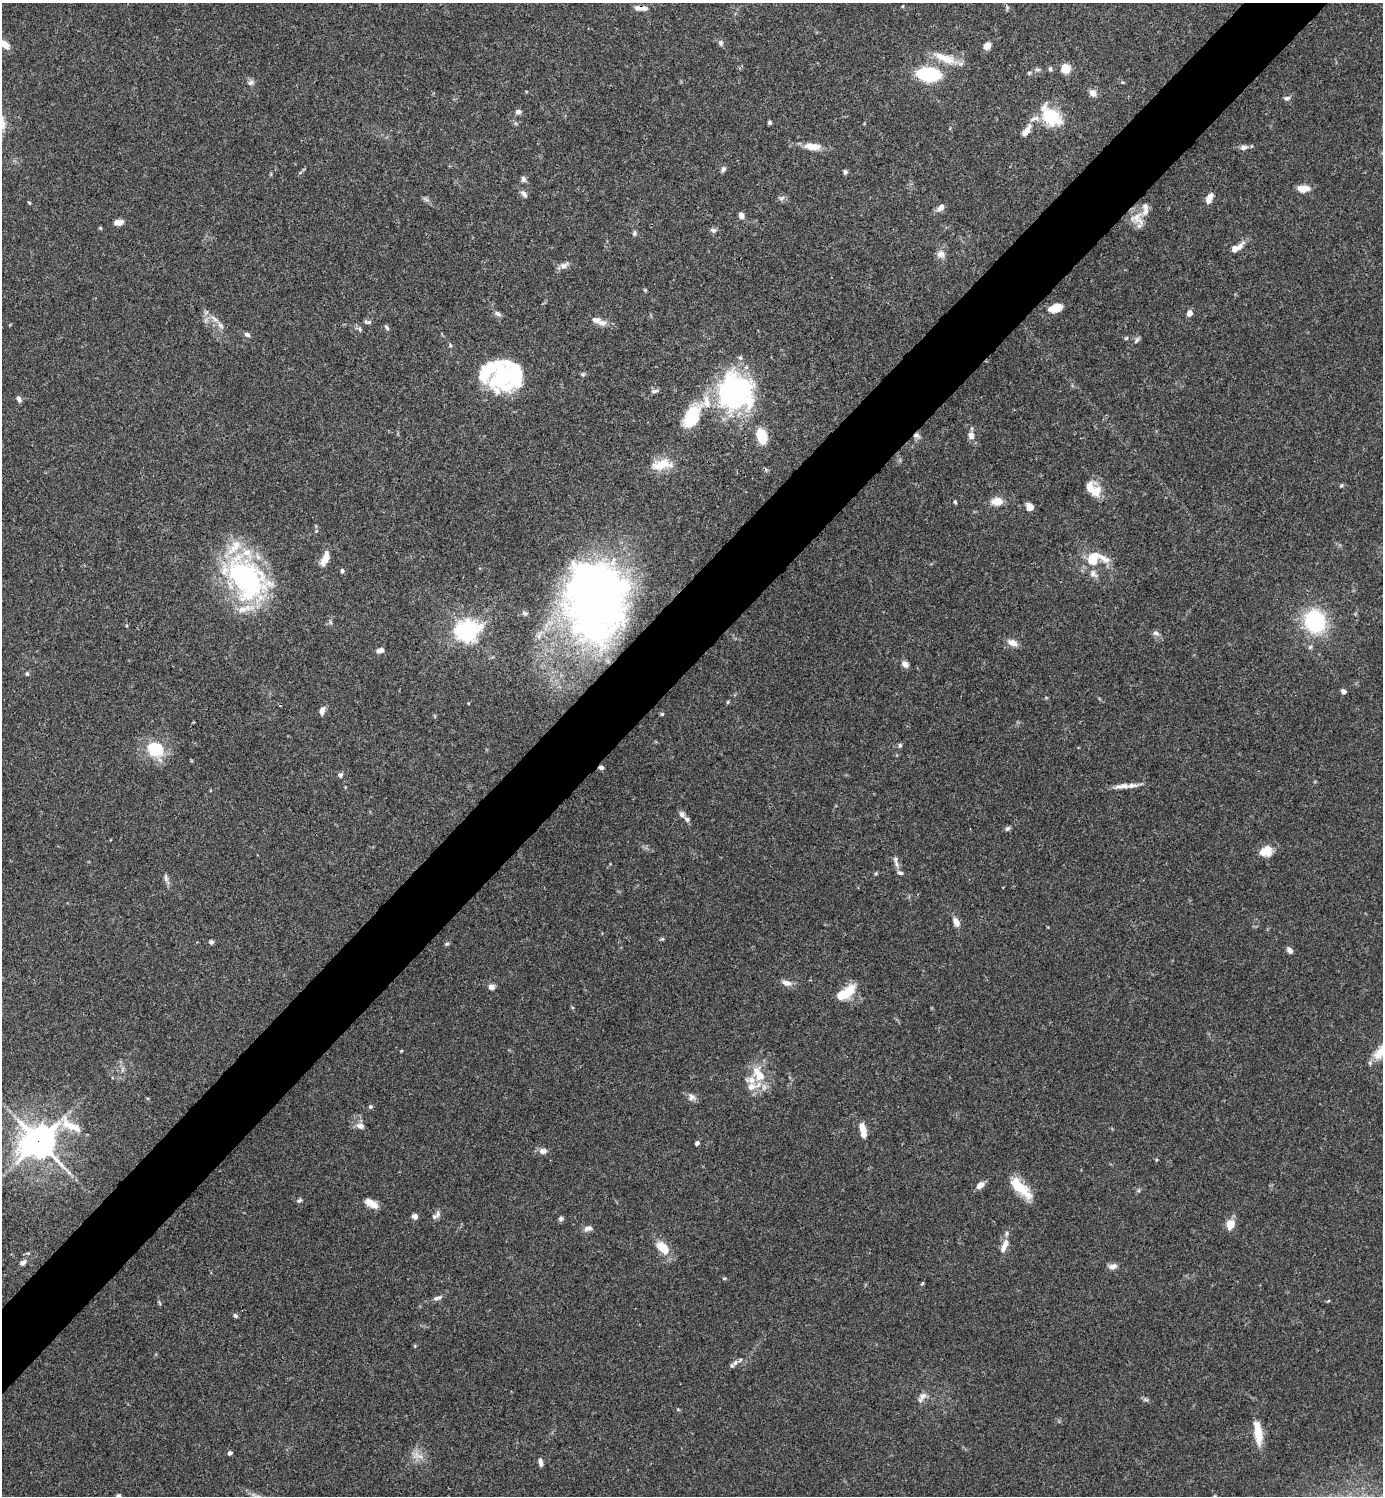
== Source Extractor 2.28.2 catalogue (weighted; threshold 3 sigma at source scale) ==
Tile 10 of 4 x 4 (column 2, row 3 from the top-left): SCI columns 1681-3061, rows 1496-2989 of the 5981 x 5981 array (HDU 1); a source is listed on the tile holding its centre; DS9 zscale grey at full resolution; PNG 1385 x 1498 px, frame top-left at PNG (2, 3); no overlay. Shown black and unused: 5% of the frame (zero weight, under 3 of 4 exposures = <1% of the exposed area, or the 3 px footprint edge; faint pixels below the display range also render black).
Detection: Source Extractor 2.28.2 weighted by HDU 2 'WHT'; one run over the whole footprint, this tile lists its part. Background 0.0657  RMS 0.0032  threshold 0.0143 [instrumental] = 3 sigma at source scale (4.5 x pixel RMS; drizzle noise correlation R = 1.50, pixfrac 1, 0.05/0.05 arcsec/px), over >= 5 px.
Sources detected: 172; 2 too faint to see at this stretch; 3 inside a brighter object's white glare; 1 cosmic-ray / hot-pixel residue — not listed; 26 inside a brighter listed object's ellipse — not listed separately; the other 140 listed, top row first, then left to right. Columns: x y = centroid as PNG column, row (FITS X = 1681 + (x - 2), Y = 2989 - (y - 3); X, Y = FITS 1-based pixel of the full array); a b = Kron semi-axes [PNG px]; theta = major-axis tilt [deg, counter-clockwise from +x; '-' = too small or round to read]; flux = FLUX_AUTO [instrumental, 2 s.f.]
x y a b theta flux
902 6 5 3 - 0.28
638 8 9 6 -8 1.4
3 43 17 8 -32 4
721 43 8 6 -79 0.85
987 46 8 6 53 2.5
946 59 40 9 -20 6
1050 69 6 5 - 0.57
1066 69 7 7 - 6.5
1037 70 9 4 0 0.72
928 74 21 12 -7 23
1122 82 5 3 - 0.33
251 83 10 7 15 1.1
1093 93 10 8 -41 1.9
1287 98 9 5 6 0.77
518 112 8 6 -2 1.1
1051 116 29 18 -46 13
769 123 4 4 - 0.65
1026 131 17 7 57 3.1
810 146 15 10 -6 3
1244 147 11 6 13 1.4
723 169 8 6 68 0.86
845 172 6 5 - 0.69
523 179 8 6 -79 1.1
1303 189 13 7 -1 3.6
524 194 11 6 -52 1.2
782 198 9 5 27 0.88
1209 198 12 6 65 3
426 199 11 5 -28 0.84
29 203 4 3 - 0.35
941 208 10 6 52 1.8
741 215 6 6 - 1.6
1137 218 20 18 -12 4.7
118 222 10 6 7 2.4
100 228 5 5 - 0.36
713 230 7 6 - 0.84
634 234 6 5 - 0.67
1236 248 18 7 33 3.1
941 254 11 10 - 2
564 265 12 7 18 1.7
645 290 5 4 - 0.33
1055 308 15 8 17 4.6
1189 313 7 6 - 1.6
497 314 9 6 -20 1
214 319 14 5 -40 1.9
206 320 7 4 71 0.77
596 320 14 8 -4 1.9
369 322 7 5 35 0.65
387 327 8 4 -53 0.62
360 329 8 5 -45 0.73
247 334 8 6 -24 0.88
1126 338 5 5 - 0.41
1136 340 9 5 46 0.78
450 346 6 4 81 0.43
486 371 28 14 63 11
583 374 6 5 - 0.52
513 375 27 17 -87 21
654 391 11 5 12 0.88
736 392 40 39 - 56
19 399 8 6 -64 1
692 416 35 18 61 13
916 435 9 7 -18 1.3
971 435 9 7 89 1.9
762 436 13 8 -74 10
662 464 28 12 12 6.6
1341 485 5 5 - 0.49
1095 490 17 17 - 4.8
997 501 14 9 4 3.9
955 502 5 4 - 0.47
1029 507 6 6 - 3.5
325 558 17 7 67 3.8
1093 558 19 12 59 7.6
342 571 5 5 - 0.7
246 578 59 37 -45 61
594 597 78 56 89 200
525 613 8 5 -27 0.67
1315 621 19 16 -73 33
466 631 8 7 - 220
1156 633 9 6 -18 1.1
1012 643 15 8 -24 2.3
1310 647 6 5 - 0.66
380 650 8 5 24 1.3
905 664 8 6 -43 1.7
27 674 6 5 - 0.56
1343 691 5 5 - 1.1
322 710 10 6 78 1.7
662 714 5 4 - 0.39
900 745 6 5 - 0.53
155 749 19 16 -49 14
340 775 7 6 - 0.82
1122 786 23 7 6 2.7
682 814 10 7 -54 1.2
1007 828 7 5 42 0.75
1266 851 15 12 16 4.5
895 859 9 7 -89 1.2
900 873 8 5 -23 0.83
166 878 13 5 -81 1.1
956 922 10 6 -64 2.6
662 939 6 4 41 0.41
211 942 5 5 - 0.76
447 944 6 4 29 0.51
1290 950 7 5 -55 1.5
787 983 13 7 -14 2.1
491 987 8 7 - 1.2
849 990 17 10 59 6.5
401 1051 4 3 - 0.26
758 1074 24 14 -62 7.9
692 1097 11 8 -34 1.6
370 1106 5 5 - 0.57
66 1124 24 11 -68 5.5
360 1126 11 8 -17 1.8
862 1128 11 7 -74 3
39 1141 12 11 - 550
697 1143 4 4 - 0.97
543 1151 11 8 4 1.6
1156 1160 5 3 - 0.31
980 1185 9 6 38 2.4
1020 1188 31 11 -43 9.5
299 1200 7 5 30 0.66
370 1202 15 9 -4 2.5
415 1216 6 5 - 1.5
434 1217 8 6 13 0.93
561 1219 7 6 - 0.74
1230 1224 10 8 68 4.1
588 1228 11 7 23 1.4
1004 1246 20 8 67 3.3
663 1248 15 9 -46 6.4
23 1263 9 6 48 1
1113 1266 12 7 17 1.5
724 1278 5 3 - 0.31
922 1284 5 3 - 0.32
437 1298 14 5 20 1.2
1328 1301 5 3 - 0.31
235 1316 6 5 - 0.6
415 1346 6 3 -72 0.29
735 1363 10 6 50 1.2
923 1396 12 8 25 1.6
1258 1433 30 9 -82 6.6
230 1453 5 4 - 0.91
417 1456 19 9 -11 3.1
540 1462 9 4 -79 1.2
Overlapping masked pixels (flux is a lower limit): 5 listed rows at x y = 638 8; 916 435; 762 436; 594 597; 39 1141
Isophote crosses this tile's border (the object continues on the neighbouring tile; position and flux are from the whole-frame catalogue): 1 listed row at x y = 3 43